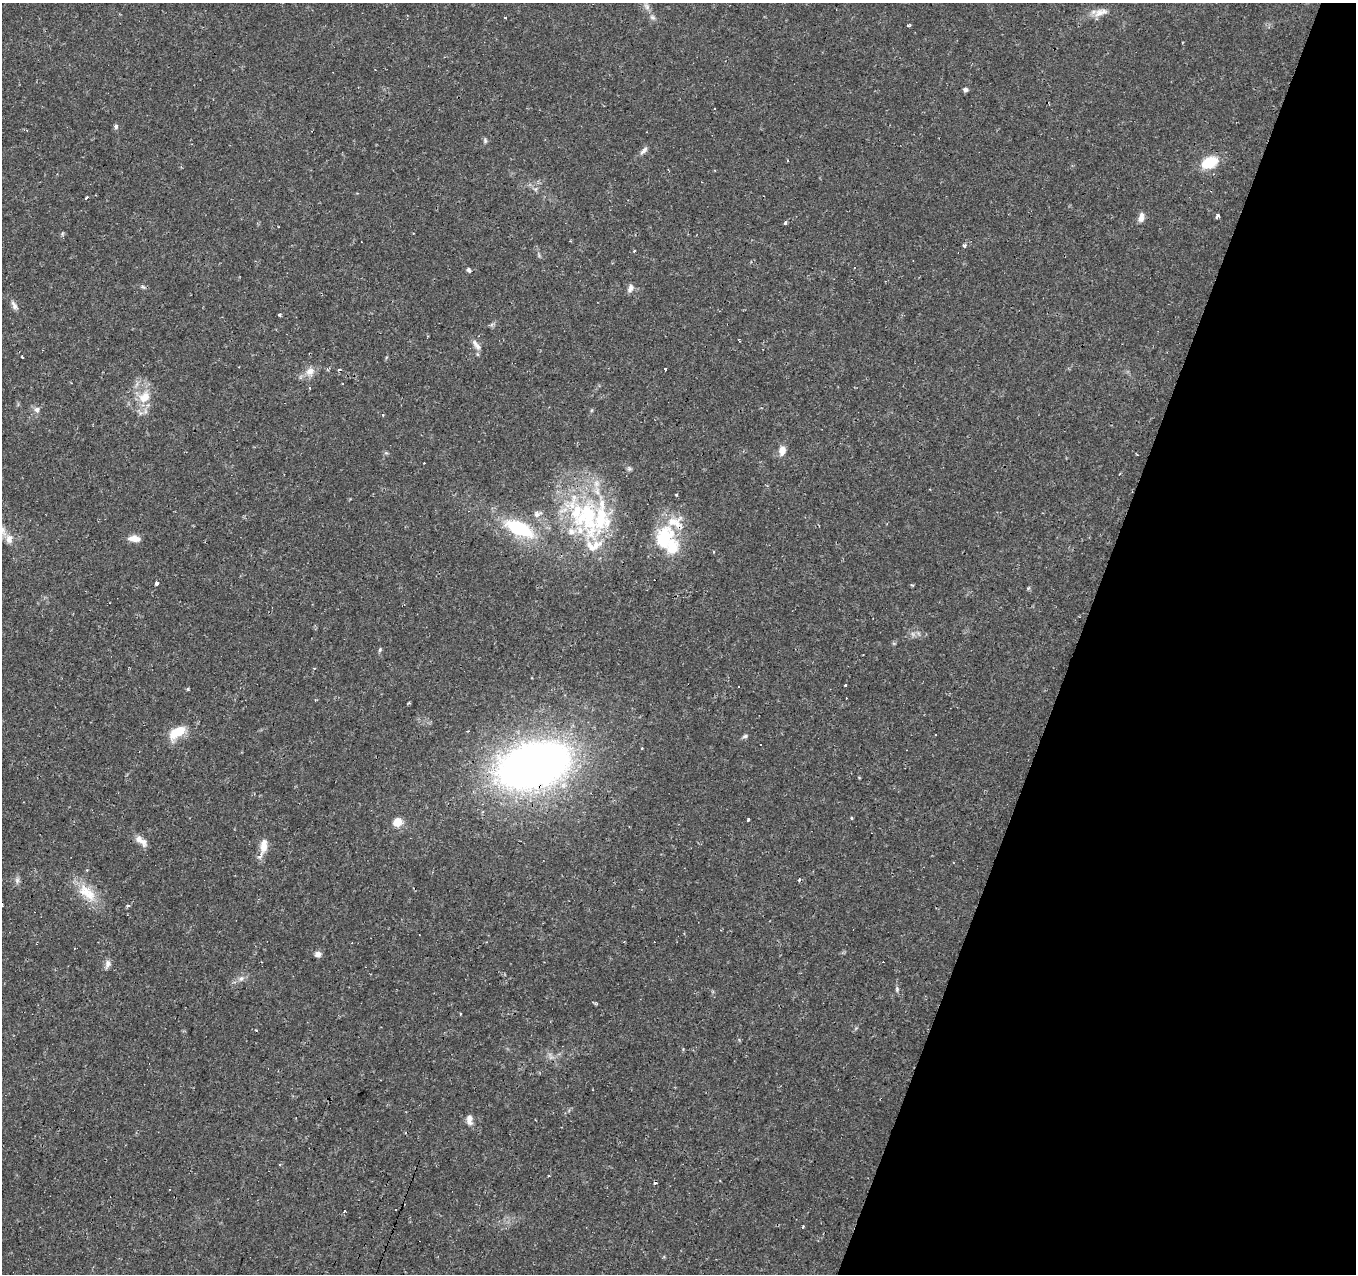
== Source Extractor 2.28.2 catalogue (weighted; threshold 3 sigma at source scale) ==
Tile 8 of 4 x 4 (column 4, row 2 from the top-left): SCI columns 4065-5418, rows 2755-4026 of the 5423 x 5573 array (HDU 1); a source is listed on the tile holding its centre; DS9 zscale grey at full resolution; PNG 1358 x 1276 px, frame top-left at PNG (2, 3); no overlay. Shown black and unused: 20% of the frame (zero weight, under 2 of 3 exposures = <1% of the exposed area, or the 3 px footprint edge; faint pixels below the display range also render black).
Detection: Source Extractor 2.28.2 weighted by HDU 2 'WHT'; one run over the whole footprint, this tile lists its part. Background 0.0479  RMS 0.0037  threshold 0.0166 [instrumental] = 3 sigma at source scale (4.5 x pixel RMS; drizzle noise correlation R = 1.50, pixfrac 1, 0.0396/0.0396 arcsec/px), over >= 5 px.
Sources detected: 99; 2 too faint to see at this stretch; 19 cosmic-ray / hot-pixel residue — not listed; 10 inside a brighter listed object's ellipse — not listed separately; the other 68 listed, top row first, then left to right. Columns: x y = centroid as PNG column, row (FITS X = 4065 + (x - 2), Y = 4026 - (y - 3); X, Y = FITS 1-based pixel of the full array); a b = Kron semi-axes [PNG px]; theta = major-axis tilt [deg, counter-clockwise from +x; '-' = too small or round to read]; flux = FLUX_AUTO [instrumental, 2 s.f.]
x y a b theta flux
647 6 11 7 -59 1.8
1101 12 22 9 16 3.8
652 17 8 6 -31 1.1
505 18 3 3 - 0.74
908 25 3 3 - 0.81
965 90 5 4 - 1.3
116 126 6 6 - 0.89
485 140 7 5 -72 0.71
644 150 13 6 48 1.5
1209 163 16 10 26 12
535 189 7 4 -17 0.64
86 198 3 3 - 2.1
1217 216 5 3 - 1.7
1141 217 13 7 80 2.2
785 223 3 3 - 2.3
62 234 6 4 72 0.48
964 245 3 3 - 2.5
634 251 3 3 - 0.3
469 270 4 3 - 2.5
143 287 7 4 -44 0.64
630 288 11 7 66 1.6
14 305 13 6 -62 1.5
279 314 3 3 - 1.4
477 345 16 7 -53 2.2
22 357 3 2 - 1.4
666 369 3 3 - 6.9
310 371 14 10 30 3.2
144 397 17 13 46 7.3
37 410 8 7 - 1.5
382 415 3 3 - 0.56
782 450 13 8 82 2.8
629 469 7 6 - 0.76
676 494 4 3 - 0.36
537 514 13 8 21 1.8
587 517 67 41 -79 54
519 529 36 16 -25 24
134 538 13 7 -5 3.3
664 538 30 20 70 22
9 539 13 10 83 2.8
156 583 3 3 - 2.9
912 585 5 3 - 0.37
380 649 7 4 64 0.58
314 668 4 2 - 0.32
845 685 3 3 - 0.86
739 686 3 3 - 0.73
188 689 6 4 89 0.37
409 703 4 4 - 0.4
177 732 20 10 33 9
745 736 8 5 16 0.79
533 765 47 26 17 370
859 778 5 3 - 0.29
852 818 3 3 - 1.6
748 819 3 3 - 5
397 822 6 6 - 7.2
143 841 16 8 -54 2.5
264 846 18 9 83 4.7
17 880 8 6 89 1.2
85 892 23 17 -15 9.1
2 905 3 3 - 0.56
318 954 7 6 - 1.8
108 963 11 8 -88 1.7
241 979 9 6 48 1.5
897 989 8 4 -83 0.73
460 1014 4 2 - 0.3
256 1030 3 3 - 1.1
469 1120 12 7 -83 2.3
395 1209 3 2 - 0.44
803 1227 5 3 - 0.44
Overlapping masked pixels (flux is a lower limit): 2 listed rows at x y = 587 517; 533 765
Isophote crosses this tile's border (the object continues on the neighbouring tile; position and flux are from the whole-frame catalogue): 1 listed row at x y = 2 905